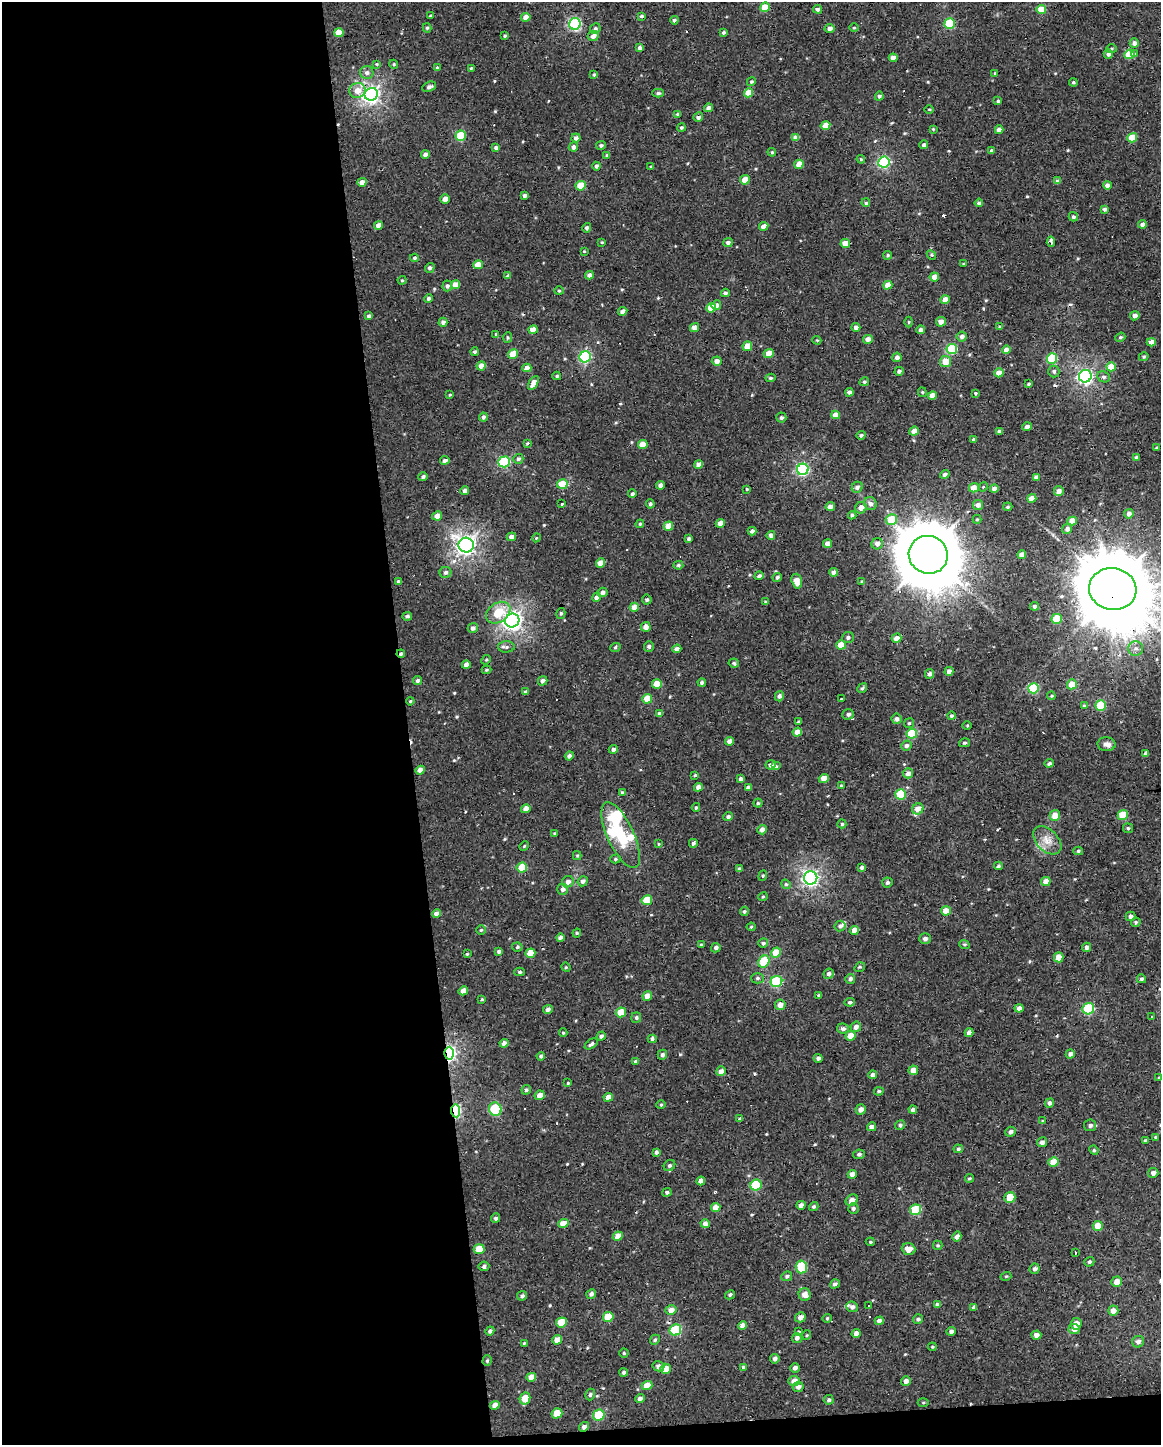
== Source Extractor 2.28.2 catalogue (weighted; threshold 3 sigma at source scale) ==
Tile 9 of 4 x 3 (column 1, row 3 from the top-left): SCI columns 1-1159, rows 10-1452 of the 4636 x 4388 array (HDU 1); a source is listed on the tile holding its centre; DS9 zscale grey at full resolution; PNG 1163 x 1447 px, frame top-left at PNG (2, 2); each listed source drawn as its Kron ellipse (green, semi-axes under 4 px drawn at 4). Shown black and unused: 36% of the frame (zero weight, under 2 of 3 exposures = <1% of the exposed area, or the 3 px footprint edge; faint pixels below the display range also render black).
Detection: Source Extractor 2.28.2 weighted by HDU 2 'WHT'; one run over the whole footprint, this tile lists its part. Background -0.00111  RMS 0.003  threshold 0.0136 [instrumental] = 3 sigma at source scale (4.5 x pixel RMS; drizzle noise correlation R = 1.50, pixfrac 1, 0.0396/0.0396 arcsec/px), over >= 5 px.
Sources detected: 532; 2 inside a brighter object's white glare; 14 cosmic-ray / hot-pixel residue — neither listed nor drawn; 4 inside a brighter listed object's ellipse — not listed separately; of the other 512, all 500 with FLUX_AUTO >= 0.258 (the completeness limit of this list) listed and drawn (12 fainter detections not listed), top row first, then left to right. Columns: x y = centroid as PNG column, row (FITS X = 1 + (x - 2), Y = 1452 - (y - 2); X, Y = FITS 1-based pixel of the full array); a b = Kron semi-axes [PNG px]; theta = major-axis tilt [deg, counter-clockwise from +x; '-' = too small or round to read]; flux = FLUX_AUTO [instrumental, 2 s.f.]
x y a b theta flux
765 7 5 4 - 7.3
818 9 4 4 - 1.3
1041 9 5 4 - 7.2
430 16 3 3 - 0.39
641 16 4 3 - 0.65
526 17 4 4 - 3.2
674 20 4 4 - 0.62
575 24 6 5 - 41
950 24 5 5 - 15
427 28 4 4 - 0.44
829 28 5 4 - 1.3
854 28 5 3 - 0.31
595 29 5 5 - 0.56
339 33 5 4 - 4.4
723 33 4 3 - 0.62
505 36 3 3 - 0.47
593 36 6 5 - 1.4
1134 43 4 4 - 1.2
640 48 4 4 - 1.1
1111 49 5 4 - 0.46
1108 54 4 4 - 1.1
1129 54 5 4 - 9.5
1135 54 3 3 - 3.5
893 58 4 4 - 2.4
377 64 4 4 - 0.31
394 64 4 4 - 0.45
437 68 4 3 - 0.37
471 68 3 3 - 0.29
367 73 6 6 - 0.98
995 73 3 3 - 0.35
594 74 4 3 - 0.42
751 82 5 4 - 0.49
1073 82 4 4 - 0.39
429 87 7 5 24 0.92
357 90 8 7 - 2.8
658 93 5 4 - 0.53
748 93 5 4 - 5.1
371 94 7 6 - 94
879 96 4 4 - 0.71
998 101 4 4 - 0.43
708 108 4 4 - 1.2
929 109 4 3 - 0.27
678 114 4 3 - 0.47
698 117 5 4 - 1
825 126 5 4 - 4.9
681 128 4 4 - 0.51
933 129 3 3 - 0.28
999 130 4 4 - 1.8
461 136 5 5 - 12
576 138 5 4 - 1.2
796 138 4 4 - 2.4
1132 138 5 4 - 7.2
601 145 5 4 - 0.56
924 145 4 4 - 0.88
573 147 5 4 - 1.3
496 148 4 3 - 0.71
991 151 4 3 - 0.82
772 152 4 4 - 0.36
425 155 4 4 - 1.6
607 155 4 4 - 0.37
861 159 4 4 - 0.34
884 162 5 5 - 33
799 164 5 4 - 3.5
596 166 4 4 - 0.75
651 167 4 4 - 0.36
745 180 5 4 - 4.1
1058 181 4 4 - 1.3
362 182 4 4 - 2.1
1107 185 4 4 - 1.4
581 186 5 4 - 6.1
525 195 4 3 - 1
445 199 4 4 - 2.4
866 203 4 3 - 0.73
979 203 4 3 - 0.64
1104 209 4 4 - 0.76
1073 217 5 4 - 0.61
1142 224 4 4 - 1.3
379 225 4 4 - 2.2
764 226 4 4 - 2.3
587 228 5 4 - 0.74
602 242 3 3 - 0.29
728 242 5 4 - 0.99
1051 242 5 3 - 1.4
845 244 4 4 - 3.5
584 251 3 3 - 0.27
888 255 4 4 - 0.49
931 255 5 4 - 0.4
415 258 4 4 - 0.57
963 264 3 3 - 0.26
478 265 5 4 - 2.7
430 268 5 4 - 0.74
589 275 4 4 - 1.4
508 276 4 4 - 0.59
934 277 4 4 - 2.5
402 280 4 4 - 0.33
455 285 4 4 - 3.1
888 285 5 4 - 2.9
447 286 5 5 - 0.73
559 291 5 4 - 0.42
725 293 4 3 - 0.61
428 298 4 4 - 0.7
945 300 4 4 - 3.1
716 305 5 4 - 1.3
711 308 5 4 - 4.7
623 311 5 4 - 1.3
369 316 4 3 - 0.83
1135 316 5 4 - 1.3
443 322 4 4 - 1
909 322 5 3 - 0.28
941 322 5 4 - 2.1
856 327 4 4 - 1.4
1000 327 4 4 - 0.3
695 328 5 4 - 1.7
533 330 5 4 - 3.4
921 330 4 4 - 1.1
496 334 4 4 - 0.33
962 337 5 5 - 0.99
1120 337 5 4 - 0.44
507 338 5 4 - 0.43
868 339 5 4 - 2
817 340 4 4 - 0.32
1151 342 4 4 - 1.9
747 346 5 4 - 3.7
952 349 5 5 - 18
1006 350 4 4 - 1.5
474 352 4 4 - 0.57
769 353 5 4 - 4.2
513 354 5 4 - 5.2
585 357 6 5 - 31
897 357 5 4 - 1.2
1144 357 5 4 - 0.42
1052 358 5 5 - 17
717 361 5 4 - 1.6
945 362 5 5 - 3.5
481 366 4 4 - 1.9
1111 367 5 4 - 4.5
527 368 4 4 - 2.3
899 371 4 4 - 0.73
1054 371 6 5 - 0.69
999 373 4 4 - 2.9
557 376 4 4 - 0.43
1085 376 6 6 - 66
1104 377 6 5 - 0.68
770 378 5 4 - 0.43
864 382 5 4 - 0.51
533 383 8 4 59 2.7
1029 384 4 3 - 0.39
849 392 4 3 - 0.81
922 392 5 4 - 0.37
975 393 3 3 - 0.3
450 395 4 3 - 0.29
932 395 4 4 - 2.2
836 415 4 4 - 2.7
483 417 4 4 - 0.79
781 418 5 5 - 0.64
1027 427 4 4 - 1.1
914 431 5 4 - 2.4
999 431 4 4 - 0.92
861 435 4 4 - 0.56
973 439 3 3 - 0.57
527 443 3 3 - 0.33
643 445 5 4 - 4.5
1157 448 3 3 - 0.38
1136 458 4 3 - 0.77
518 459 5 4 - 0.65
445 460 4 4 - 1.1
504 462 6 5 - 26
699 464 4 4 - 2
803 469 6 5 - 40
945 474 5 4 - 0.78
423 477 4 4 - 0.72
1036 477 4 4 - 1.1
562 484 5 5 - 8.2
660 485 4 4 - 1.3
857 487 6 5 - 1.1
983 487 5 3 - 0.31
974 488 5 4 - 2.8
747 489 3 3 - 0.27
994 489 4 4 - 1.4
465 491 4 4 - 1.3
1059 491 5 4 - 1.8
632 494 4 4 - 0.55
1032 498 4 4 - 3.3
561 504 3 3 - 1.7
650 504 4 3 - 0.49
870 504 7 6 - 1
978 505 5 5 - 1.3
830 507 4 4 - 1.5
1008 507 4 3 - 0.41
861 508 6 5 - 1.8
1129 514 5 4 - 1
852 515 4 3 - 0.73
437 516 5 4 - 2.1
891 519 6 5 - 8.4
977 519 4 4 - 0.38
1072 521 5 4 - 3.7
720 523 4 4 - 2.1
640 524 4 4 - 0.36
668 526 5 4 - 5.2
1067 529 5 5 - 1.1
752 531 4 4 - 0.99
771 535 4 4 - 1.2
511 537 4 4 - 1.3
536 538 4 3 - 0.29
689 539 4 3 - 0.64
827 544 4 4 - 1.9
877 544 6 5 - 1.7
466 545 8 7 - 120
928 555 19 18 - 2500
1022 555 4 4 - 2.4
600 563 4 4 - 2.8
678 565 5 4 - 0.52
445 572 6 5 - 0.8
834 572 4 4 - 1.8
759 576 4 4 - 0.9
777 577 4 4 - 0.8
797 581 7 5 -73 3.2
399 582 4 3 - 0.83
862 582 4 3 - 0.48
1113 589 24 21 -11 4700
602 592 5 4 - 1.1
596 597 4 4 - 1.3
647 599 5 5 - 0.62
766 602 4 3 - 0.31
1035 606 4 3 - 0.74
634 607 4 4 - 2.3
498 613 13 9 35 6.9
561 613 5 4 - 0.48
407 616 5 3 - 0.68
1057 619 5 5 - 8.6
512 621 7 6 - 110
646 627 5 5 - 1.9
473 628 5 5 - 0.95
848 637 6 5 - 0.71
896 638 5 4 - 2.2
841 645 5 4 - 5.9
506 647 8 5 2 0.77
649 647 5 5 - 0.72
615 648 5 3 - 0.38
1136 648 7 7 - 1.2
677 649 4 4 - 1.3
401 654 4 3 - 0.69
486 660 5 4 - 0.38
734 663 5 4 - 0.51
466 665 4 4 - 1.5
486 670 5 4 - 0.38
949 671 4 4 - 1.3
930 674 5 4 - 1.1
418 680 4 4 - 0.58
543 681 5 4 - 1.2
702 682 4 4 - 0.69
657 684 5 4 - 5.8
1072 684 5 4 - 3.9
862 688 5 4 - 0.5
1034 688 5 5 - 17
525 692 4 4 - 0.52
779 696 5 4 - 0.87
1051 696 4 4 - 0.31
647 699 5 4 - 4.6
841 699 3 2 - 0.93
410 701 4 3 - 0.3
1101 705 5 5 - 13
1084 706 4 4 - 0.4
660 714 4 4 - 1.1
848 714 6 5 - 0.78
951 716 4 4 - 0.49
896 719 5 5 - 0.9
799 722 4 3 - 0.46
909 723 5 5 - 0.44
967 725 4 3 - 0.27
797 732 5 4 - 2.6
912 734 5 5 - 12
730 741 4 4 - 1.9
964 743 5 4 - 0.46
1107 744 9 7 -5 1.3
907 745 5 5 - 0.98
613 749 4 4 - 0.92
1146 753 4 4 - 0.8
569 756 4 4 - 0.92
1049 763 5 3 - 0.94
770 765 5 4 - 1.2
776 766 5 4 - 0.4
420 770 5 4 - 1.8
908 773 5 5 - 1.3
695 775 4 3 - 0.4
824 778 5 4 - 2.7
741 779 4 4 - 0.85
841 785 3 3 - 0.35
698 787 4 4 - 1.7
748 788 4 3 - 1.1
622 792 4 4 - 0.32
901 794 5 5 - 12
758 803 4 4 - 0.45
696 807 4 3 - 0.42
526 809 5 4 - 2.3
918 809 6 5 - 2.4
1055 815 5 5 - 3.5
1123 815 5 5 - 8.1
728 817 5 4 - 0.62
842 824 4 4 - 0.38
1128 828 5 5 - 0.43
762 830 5 4 - 1.6
554 834 3 3 - 0.28
621 835 36 13 -65 13
1047 840 17 10 -46 3.2
693 843 4 4 - 0.85
658 844 4 3 - 0.26
524 846 5 4 - 0.29
1078 851 5 4 - 0.41
577 856 4 4 - 0.37
615 859 5 4 - 0.45
998 866 4 4 - 0.55
862 867 4 4 - 0.74
522 868 5 5 - 7.4
739 869 4 3 - 0.58
763 876 5 4 - 0.38
811 878 7 6 - 78
583 881 5 5 - 1
1046 881 5 4 - 2.6
568 882 6 5 - 1.3
887 883 5 5 - 0.7
786 884 5 4 - 0.42
563 889 5 5 - 1.1
763 897 5 3 - 0.32
647 900 5 5 - 7
744 911 5 4 - 0.48
946 911 5 4 - 3
436 914 4 4 - 1.5
1131 916 5 5 - 0.91
1136 922 5 4 - 0.47
840 926 5 5 - 0.85
751 927 4 4 - 0.33
481 930 5 4 - 0.39
854 930 4 4 - 2.2
577 933 4 4 - 0.36
560 938 4 3 - 1.5
925 939 6 5 - 0.96
763 943 5 4 - 0.55
964 944 5 3 - 0.38
701 945 3 3 - 0.36
517 947 5 4 - 0.43
1087 947 4 4 - 1.1
716 948 5 4 - 0.83
499 951 4 4 - 0.67
776 952 5 4 - 5.2
530 953 5 4 - 3.7
467 954 3 3 - 0.31
1059 957 5 5 - 2.6
764 962 6 5 - 11
566 967 5 4 - 0.36
860 967 5 3 - 0.42
520 972 5 4 - 0.55
829 974 5 5 - 0.82
758 978 6 5 - 0.6
850 979 5 5 - 0.76
1141 979 4 4 - 0.65
776 981 6 5 - 21
463 991 5 4 - 2.4
819 995 3 3 - 0.53
647 996 5 4 - 2.4
482 1000 4 3 - 0.4
850 1002 5 4 - 0.67
780 1005 5 5 - 1.8
1019 1008 4 4 - 1.3
548 1009 5 4 - 1.2
1088 1009 6 5 - 21
621 1012 5 5 - 5.1
1152 1016 3 3 - 0.81
636 1018 5 5 - 0.6
856 1027 5 5 - 1.3
843 1029 6 5 - 0.97
563 1033 4 4 - 0.26
969 1033 4 4 - 1.6
601 1036 4 4 - 0.76
851 1036 5 4 - 3.3
652 1039 4 3 - 0.55
504 1043 4 4 - 1.5
591 1044 7 4 35 0.79
449 1053 6 5 - 69
1070 1054 4 4 - 0.97
662 1055 5 4 - 0.76
541 1056 4 4 - 0.58
818 1058 4 4 - 0.84
635 1061 4 4 - 0.45
913 1070 5 4 - 2.4
721 1071 5 4 - 1.6
873 1075 4 4 - 1.1
1159 1078 4 3 - 0.3
568 1083 3 3 - 0.32
526 1090 5 4 - 0.52
879 1091 5 4 - 0.46
539 1095 5 4 - 2
608 1097 5 4 - 2.6
1050 1103 5 4 - 0.93
661 1105 4 4 - 0.32
495 1109 7 6 - 19
861 1109 5 5 - 1.6
913 1110 4 4 - 0.95
456 1111 6 4 -83 36
740 1119 4 3 - 0.62
1042 1121 4 3 - 0.32
900 1125 5 4 - 0.62
1090 1125 6 6 - 0.84
872 1127 4 4 - 1.4
1011 1132 5 5 - 1
1155 1137 4 3 - 0.32
1145 1140 4 3 - 0.29
1042 1142 5 5 - 1.1
958 1149 5 4 - 0.48
1094 1150 5 4 - 0.4
656 1152 4 3 - 0.74
859 1154 6 4 10 0.65
1053 1162 5 5 - 4.3
669 1165 6 5 - 0.64
1153 1173 5 5 - 1
852 1174 4 4 - 1.7
969 1178 4 3 - 0.35
701 1181 4 4 - 1.6
756 1185 6 5 - 17
667 1192 4 4 - 0.65
1010 1197 5 5 - 5
852 1200 6 5 - 2.2
801 1205 4 4 - 1.1
814 1206 5 4 - 0.48
716 1207 5 4 - 2.5
853 1209 5 5 - 0.75
915 1210 5 5 - 14
496 1218 5 4 - 0.71
563 1224 5 4 - 3.7
705 1224 4 4 - 1.6
1098 1226 5 5 - 4.3
618 1236 5 4 - 2.8
957 1237 5 4 - 1.3
870 1242 4 4 - 0.34
938 1245 5 5 - 0.46
479 1249 5 5 - 5.4
909 1249 7 5 -19 2.3
1075 1252 3 2 - 0.67
1089 1262 5 4 - 0.55
484 1266 5 5 - 0.78
801 1267 6 5 - 14
1035 1269 5 5 - 0.83
787 1276 5 4 - 0.59
1006 1276 5 3 - 0.29
1117 1282 5 5 - 2.5
835 1284 5 4 - 0.81
591 1294 5 4 - 0.89
730 1295 5 4 - 0.58
805 1295 6 6 - 2.3
522 1296 5 4 - 0.82
937 1304 4 4 - 0.67
868 1306 3 3 - 3.2
852 1307 6 5 - 1
974 1308 4 4 - 0.62
671 1310 5 5 - 1.9
1113 1311 5 5 - 2
608 1317 5 5 - 7.8
800 1317 5 5 - 1.9
827 1318 4 4 - 0.33
918 1319 5 4 - 0.65
879 1321 4 4 - 1.5
561 1322 5 5 - 6.2
1076 1324 6 5 - 2.3
743 1325 4 4 - 1.9
1074 1329 5 5 - 1.4
675 1330 6 5 - 18
490 1331 4 4 - 0.66
951 1331 5 4 - 0.75
799 1332 4 3 - 1.2
856 1333 4 4 - 1.6
807 1335 5 3 - 0.26
1036 1335 5 4 - 1.4
797 1338 5 5 - 1
557 1340 5 4 - 3.5
655 1340 5 4 - 0.47
1138 1342 6 5 - 1.1
524 1343 4 3 - 0.27
932 1347 4 3 - 0.28
624 1353 4 4 - 0.44
775 1359 4 4 - 0.91
487 1361 5 4 - 0.43
658 1366 6 5 - 1.2
743 1367 4 4 - 0.39
795 1368 5 4 - 1.1
665 1369 5 5 - 4.2
624 1372 4 4 - 0.64
531 1377 5 4 - 2.4
794 1381 6 5 - 1.9
906 1381 5 5 - 1.3
647 1386 5 4 - 3.5
798 1387 5 5 - 1.1
590 1395 6 5 - 0.65
525 1399 6 5 - 4.4
640 1399 5 4 - 0.99
829 1400 5 4 - 0.6
923 1403 5 3 - 0.32
495 1405 5 4 - 2.3
557 1413 5 5 - 4.3
599 1415 6 5 - 12
584 1427 5 4 - 1
Overlapping masked pixels (flux is a lower limit): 9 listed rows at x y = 765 7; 371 94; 698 117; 1113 589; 841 645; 401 654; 449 1053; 456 1111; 584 1427
Isophote crosses this tile's border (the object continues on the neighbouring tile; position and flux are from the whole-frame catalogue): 1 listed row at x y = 1113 589